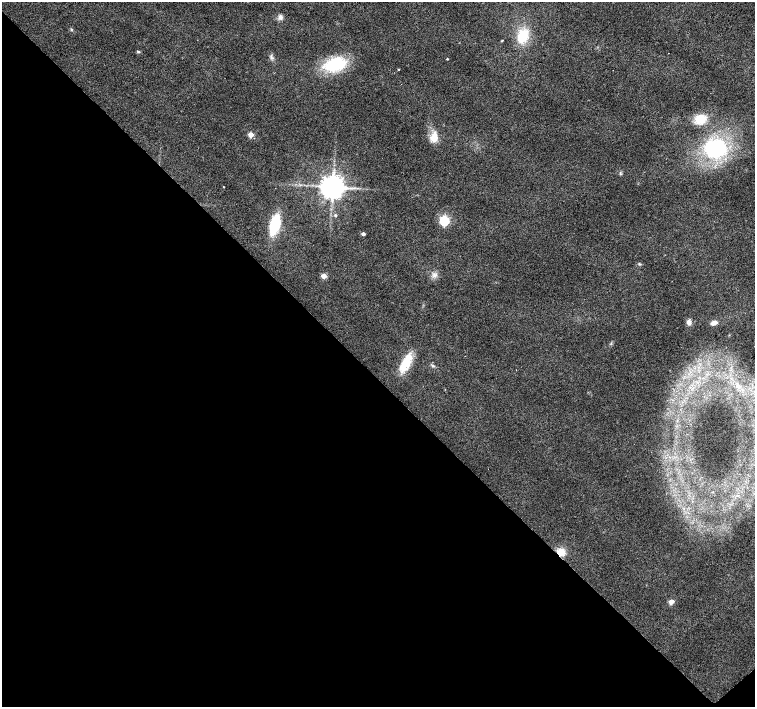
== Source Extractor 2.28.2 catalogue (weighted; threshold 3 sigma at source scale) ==
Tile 14 of 4 x 4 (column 2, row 4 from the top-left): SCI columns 1511-3015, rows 219-1627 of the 6026 x 6005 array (HDU 1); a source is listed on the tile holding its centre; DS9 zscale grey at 2 x 2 block average (1 PNG px = mean of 2 x 2 image px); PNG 757 x 709 px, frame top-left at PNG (2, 2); no overlay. Shown black and unused: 47% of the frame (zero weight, under 2 of 3 exposures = <1% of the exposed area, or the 3 px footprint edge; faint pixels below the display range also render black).
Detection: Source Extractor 2.28.2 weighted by HDU 2 'WHT'; one run over the whole footprint, this tile lists its part. Background 0.0208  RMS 0.0065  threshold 0.0292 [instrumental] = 3 sigma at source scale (4.5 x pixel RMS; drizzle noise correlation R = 1.50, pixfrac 1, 0.0396/0.0396 arcsec/px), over >= 5 px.
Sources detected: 31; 1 cosmic-ray / hot-pixel residue — not listed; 1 inside a brighter listed object's ellipse — not listed separately; the other 29 listed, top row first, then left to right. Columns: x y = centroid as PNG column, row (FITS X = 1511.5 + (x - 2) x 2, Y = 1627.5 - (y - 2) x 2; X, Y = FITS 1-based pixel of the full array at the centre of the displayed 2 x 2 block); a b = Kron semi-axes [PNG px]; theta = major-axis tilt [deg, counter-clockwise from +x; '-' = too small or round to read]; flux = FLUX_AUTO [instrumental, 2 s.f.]
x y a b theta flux
280 17 6 6 - 5.8
71 29 3 3 - 1.4
522 36 14 10 72 43
502 40 2 2 - 1.2
138 51 4 3 - 1.8
271 58 5 4 - 3.1
447 59 2 2 - 1.4
335 64 26 16 11 74
399 69 2 2 - 4.1
700 119 11 9 12 30
251 135 3 3 - 32
434 137 15 9 77 17
716 148 23 19 -5 140
620 173 6 2 -79 1.6
223 187 2 2 - 0.82
333 187 6 5 - 2100
335 215 3 3 - 2.2
444 221 4 4 - 160
275 225 21 9 74 58
363 234 3 3 - 5.1
639 264 4 3 - 1.5
324 276 3 3 - 30
435 276 5 2 - 2.3
689 322 7 5 87 6.3
715 322 6 5 - 6.8
406 362 22 9 62 39
433 366 5 3 - 2.7
561 552 9 8 - 18
671 602 3 3 - 26
Overlapping masked pixels (flux is a lower limit): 1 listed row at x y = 561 552